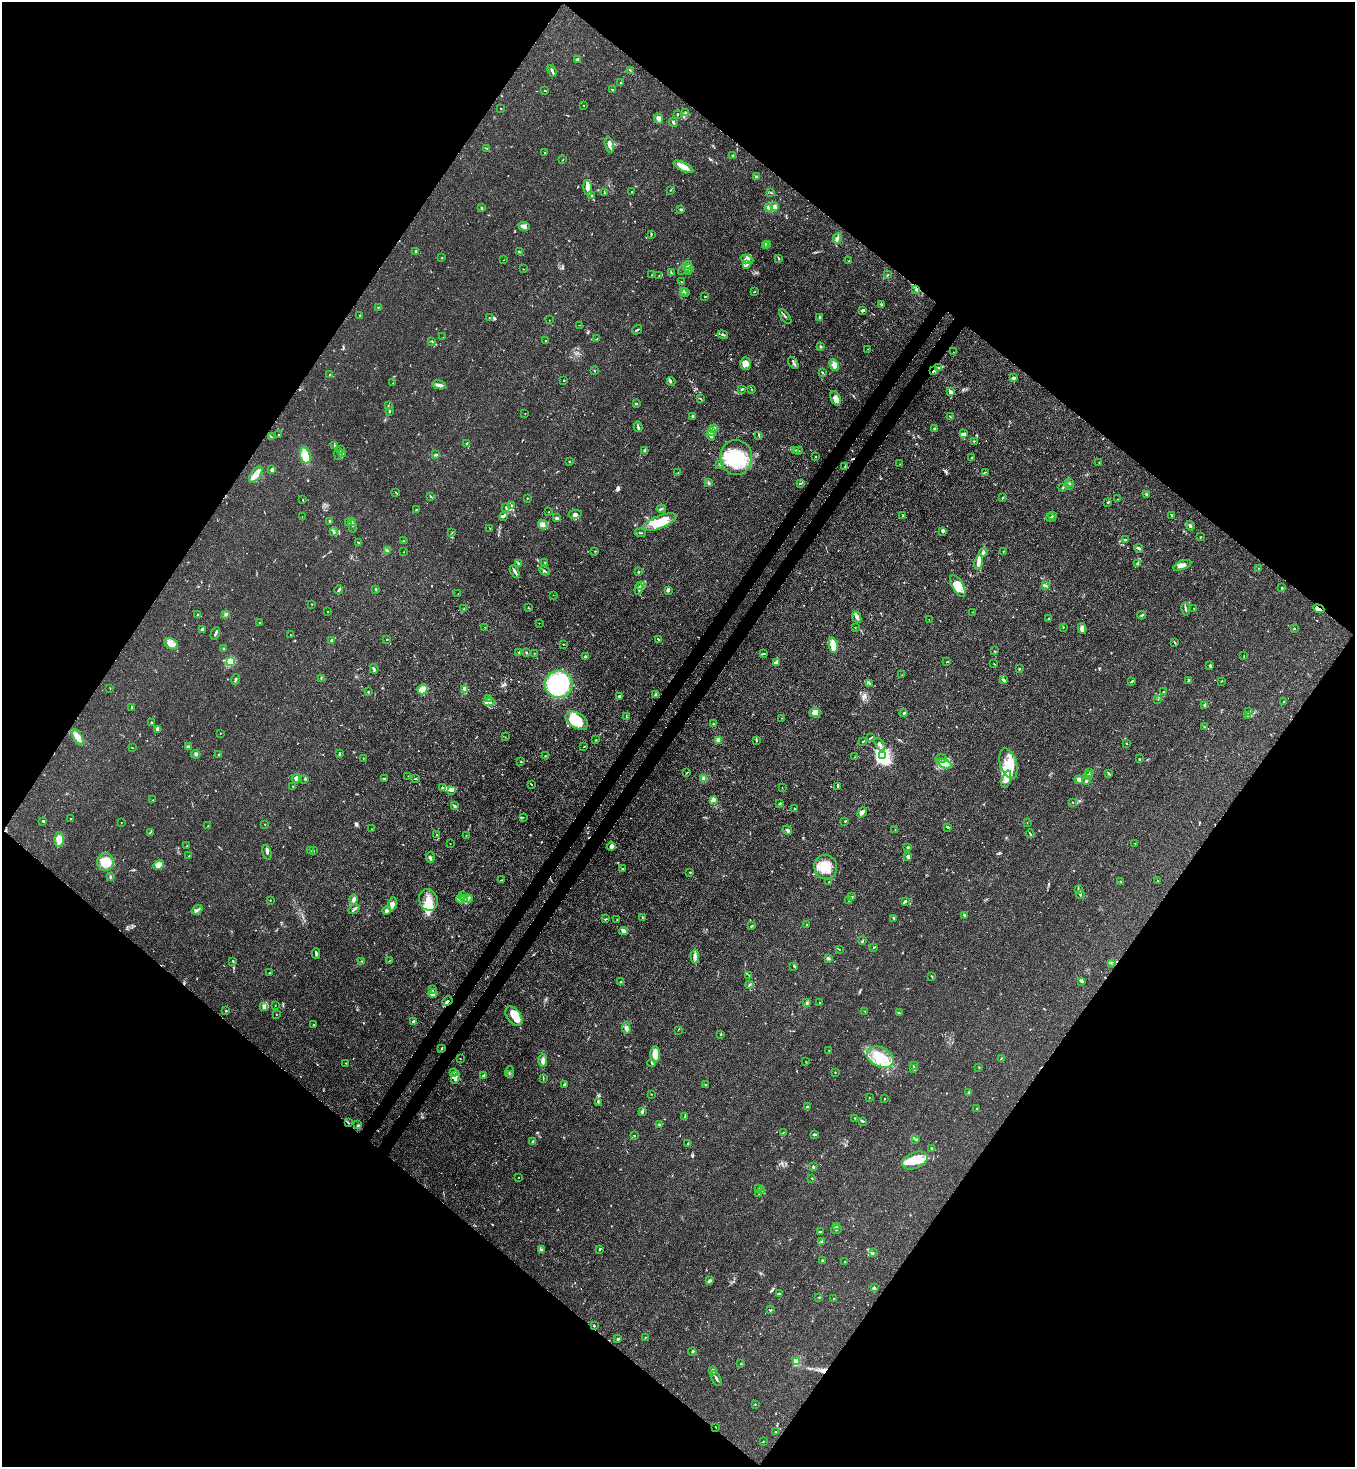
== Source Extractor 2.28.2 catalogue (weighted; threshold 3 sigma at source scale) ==
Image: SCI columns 364-5775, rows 60-5919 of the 6000 x 5978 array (HDU 1 of 3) = the unmasked area's bounding box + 8 px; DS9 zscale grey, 4 x 4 block average (1 PNG px = mean of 4 x 4 image px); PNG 1357 x 1469 px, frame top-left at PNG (2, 2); each listed source drawn as its Kron ellipse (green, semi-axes under 4 px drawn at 4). Shown black and unused: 51% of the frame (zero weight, under 3 of 4 exposures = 7% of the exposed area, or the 3 px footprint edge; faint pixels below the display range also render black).
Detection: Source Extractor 2.28.2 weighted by HDU 2 'WHT'. Background 0.02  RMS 0.0026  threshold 0.0118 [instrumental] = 3 sigma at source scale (4.5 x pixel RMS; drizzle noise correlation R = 1.50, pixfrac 1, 0.05/0.05 arcsec/px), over >= 5 px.
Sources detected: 753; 1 too faint to see at this stretch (4 x 4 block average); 7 inside a brighter object's white glare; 13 cosmic-ray / hot-pixel residue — neither listed nor drawn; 26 coinciding with a brighter row at this scale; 55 inside a brighter listed object's ellipse — not listed separately; of the other 651, all 500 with FLUX_AUTO >= 0.501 (the completeness limit of this list) listed and drawn (151 fainter detections not listed), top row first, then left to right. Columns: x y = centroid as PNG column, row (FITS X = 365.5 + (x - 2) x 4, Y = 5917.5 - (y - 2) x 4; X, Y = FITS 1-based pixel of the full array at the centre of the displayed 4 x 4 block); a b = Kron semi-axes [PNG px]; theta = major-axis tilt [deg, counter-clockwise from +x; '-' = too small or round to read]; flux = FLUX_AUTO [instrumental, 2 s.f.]
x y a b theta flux
577 60 2 2 - 13
630 70 2 2 - 0.6
552 71 6 2 -70 3.3
621 83 3 2 - 2
612 89 2 2 - 1.3
544 90 2 2 - 2.4
583 105 2 2 - 0.81
500 108 2 2 - 0.62
685 112 2 2 - 0.55
677 115 3 2 - 1.1
659 119 5 3 - 6.4
673 122 5 2 - 2.7
609 145 8 3 -75 7.9
486 148 3 2 - 1.5
544 152 2 2 - 0.62
732 155 2 2 - 0.59
563 160 2 2 - 0.7
683 167 11 4 -26 14
756 176 3 2 - 2.7
588 188 8 3 -81 6.7
670 190 2 2 - 0.69
604 192 3 2 - 0.97
631 192 2 2 - 0.63
771 192 3 2 - 1.4
591 195 3 2 - 1.6
774 207 2 2 - 47
481 208 3 2 - 2
769 208 2 2 - 27
681 209 2 2 - 9.5
524 226 5 4 - 6.8
651 234 2 2 - 1.1
837 238 5 2 - 3.4
767 244 2 2 - 2.1
766 246 2 2 - 0.67
415 251 2 2 - 1.5
519 252 3 2 - 1.5
442 258 2 2 - 0.76
779 258 2 2 - 0.78
747 259 6 4 -21 7.3
504 260 2 2 - 0.57
848 261 2 2 - 0.57
747 265 4 2 - 3.1
685 268 9 3 43 4.7
689 268 5 2 - 3.3
523 269 2 2 - 0.62
688 271 3 2 - 2
671 273 4 2 - 1.5
888 274 2 2 - 1.1
652 275 2 2 - 0.7
659 276 2 2 - 0.52
681 282 2 2 - 1
916 290 3 2 - 2
683 291 2 2 - 1.1
754 292 2 2 - 1.6
685 293 4 2 - 1
705 296 2 2 - 0.84
881 305 3 2 - 1.2
378 307 2 2 - 0.85
862 310 3 2 - 1.8
360 315 2 2 - 0.56
785 317 8 2 -53 2.7
820 317 2 2 - 4.1
489 318 2 2 - 0.7
549 320 2 2 - 0.64
579 325 2 2 - 0.55
637 330 5 2 - 2.2
723 335 5 2 - 2.4
443 337 2 2 - 0.56
597 339 3 2 - 0.94
432 341 4 2 - 1.1
546 341 2 2 - 0.89
820 347 3 2 - 1.9
868 349 2 2 - 0.56
953 352 2 2 - 0.51
793 363 7 2 -56 2.2
745 364 6 5 - 11
834 365 6 4 -64 7.3
938 368 3 2 - 1.7
594 371 2 2 - 0.83
934 371 4 2 - 2.4
823 373 3 2 - 1.2
330 375 2 2 - 0.61
1013 378 2 2 - 4.5
564 381 2 2 - 0.89
671 381 4 2 - 1.3
393 383 2 2 - 0.5
439 385 7 2 -12 7.1
742 389 3 2 - 1.5
751 389 2 2 - 0.55
950 392 4 2 - 6.1
700 398 2 2 - 0.94
836 398 7 4 -67 11
636 404 3 2 - 1.4
388 406 2 2 - 1.5
389 411 3 2 - 1.7
525 414 2 2 - 0.62
693 416 2 2 - 17
950 417 2 2 - 0.7
638 427 5 2 - 2.5
934 428 2 2 - 0.87
713 429 3 2 - 13
711 431 4 2 - 21
278 434 2 2 - 0.54
964 434 4 2 - 6.7
711 435 5 2 - 5.2
759 435 3 2 - 1.1
271 437 4 2 - 1.3
974 441 2 2 - 1.1
467 444 2 2 - 2.4
334 445 3 2 - 0.94
340 449 4 2 - 1.4
795 450 2 2 - 1
798 450 2 2 - 0.73
644 451 3 2 - 2.1
338 453 6 2 90 5.4
342 453 4 2 - 1.9
436 455 3 2 - 1.7
305 456 8 5 -74 28
815 456 2 2 - 1
736 457 18 16 -84 74
972 458 2 2 - 4.4
569 462 3 2 - 0.66
1099 463 2 2 - 0.66
720 464 3 2 - 1.6
900 464 2 2 - 0.52
845 466 3 2 - 0.9
272 470 4 3 - 2.4
678 472 2 2 - 0.52
985 472 2 2 - 0.53
256 474 9 4 53 15
708 482 2 2 - 1.3
1069 482 4 2 - 1.9
801 483 3 2 - 1.4
1070 485 3 2 - 2.4
1063 488 2 2 - 0.83
395 492 3 2 - 0.7
1147 495 4 2 - 1.7
430 496 2 2 - 0.96
1003 497 3 2 - 1.1
527 498 2 2 - 1.1
1117 499 2 2 - 0.53
303 500 2 2 - 0.71
1108 502 2 2 - 1.7
511 506 2 2 - 0.87
506 507 2 2 - 0.84
661 509 5 2 - 1.8
416 510 2 2 - 0.87
549 512 2 2 - 0.55
575 514 7 4 10 4.6
903 515 3 2 - 1
1052 515 2 2 - 0.69
1172 515 3 2 - 1.7
302 516 2 2 - 0.66
503 516 4 3 - 2.3
557 518 3 2 - 2.3
1051 518 5 2 - 1.9
329 521 2 2 - 3.6
351 521 4 2 - 3.7
659 522 18 6 22 27
348 523 2 2 - 1.1
543 524 5 2 - 3.7
353 526 7 2 -80 1.8
1190 526 5 2 - 2.4
490 529 2 2 - 0.53
943 531 3 2 - 4.4
333 532 3 2 - 1.5
452 532 2 2 - 0.87
641 533 5 2 - 1.6
1200 537 2 2 - 0.82
1125 540 2 2 - 5.1
403 541 2 2 - 0.94
359 543 3 2 - 1.1
1139 548 4 2 - 3.6
387 551 3 2 - 1.5
595 551 2 2 - 0.66
1003 551 2 2 - 0.72
404 552 2 2 - 0.51
983 552 4 2 - 2.8
979 562 7 3 81 12
519 563 4 2 - 1.9
545 563 2 2 - 0.6
1138 563 3 2 - 2.6
1182 565 9 3 19 8.4
1258 568 2 2 - 0.64
515 571 7 3 -63 4.3
545 571 5 2 - 1.9
638 572 2 2 - 1
641 585 3 2 - 2.3
958 586 12 5 -60 20
1045 586 3 2 - 1.4
1282 588 2 2 - 1.6
376 589 2 2 - 2.2
639 589 6 2 70 2.2
339 590 4 2 - 2.6
668 591 3 2 - 1.7
458 594 2 2 - 0.55
553 595 2 2 - 0.68
311 604 3 2 - 0.66
528 608 2 2 - 0.81
1194 608 3 2 - 0.65
464 609 2 2 - 0.74
1186 609 7 2 -80 3.1
1319 609 6 4 -26 6.3
328 611 2 2 - 0.59
972 612 2 2 - 0.51
226 614 3 3 - 2.2
198 615 3 2 - 1.6
1142 615 4 2 - 1.7
857 617 6 4 -66 5.6
1049 618 2 2 - 0.75
929 619 2 2 - 0.5
260 623 3 2 - 0.83
539 623 2 2 - 0.86
485 627 2 2 - 0.57
1063 627 2 2 - 0.84
855 628 2 2 - 0.61
1082 628 5 2 - 7.8
202 629 3 2 - 1.9
1294 629 2 2 - 1.2
215 633 6 2 65 2.9
290 635 2 2 - 0.56
387 639 2 2 - 0.63
658 639 3 2 - 2
332 640 3 2 - 2.5
1175 643 3 2 - 1
171 644 7 5 -30 13
563 644 2 2 - 1.8
833 645 7 4 -82 19
224 649 2 2 - 1.1
995 651 2 2 - 0.7
519 652 2 2 - 1.1
526 653 3 2 - 1.2
534 653 2 2 - 0.52
764 654 2 2 - 0.77
1244 656 2 2 - 0.79
585 657 3 2 - 1.1
230 662 4 4 - 34
776 662 3 2 - 7
947 662 2 2 - 0.83
994 664 2 2 - 0.54
1210 666 4 2 - 2.7
374 669 4 2 - 2.5
1019 669 2 2 - 2.1
902 675 2 2 - 0.54
321 678 2 2 - 0.93
236 680 5 2 - 1.9
1004 680 4 3 - 2.3
1189 680 3 2 - 2.1
1222 681 2 2 - 0.6
1131 682 3 2 - 1.2
869 683 2 2 - 0.68
559 684 14 13 - 230
110 688 2 2 - 0.6
423 689 5 4 - 13
464 689 2 2 - 1.6
368 692 2 2 - 1.5
1163 692 2 2 - 0.63
656 694 3 2 - 2.2
619 696 4 2 - 2.3
488 698 2 2 - 0.82
1158 699 2 2 - 0.69
489 702 5 2 - 3.7
1284 702 2 2 - 0.87
1204 705 2 2 - 8.3
131 707 4 2 - 1.7
1249 712 2 2 - 0.79
815 713 5 4 - 8.4
904 713 4 2 - 3.5
1248 716 3 2 - 2.3
626 717 3 2 - 1
781 718 2 2 - 0.77
577 721 12 7 -32 34
151 723 2 2 - 1.6
713 724 2 2 - 0.85
1204 727 2 2 - 0.73
157 729 3 2 - 7.9
220 733 2 2 - 0.51
78 737 9 4 -63 12
505 737 2 2 - 0.57
870 738 2 2 - 1
596 740 3 2 - 0.85
718 740 4 3 - 4.9
756 741 2 2 - 1.8
863 741 3 2 - 1.2
1126 743 2 2 - 0.93
880 744 7 3 -53 5.3
584 746 2 2 - 0.8
188 747 3 3 - 2.1
132 748 2 2 - 0.83
196 754 4 3 - 4.1
339 754 3 2 - 2.9
219 755 2 2 - 1.5
545 756 2 2 - 1.2
883 756 3 2 - 480
855 757 2 2 - 0.71
363 758 2 2 - 0.66
941 758 5 2 - 2.9
1139 759 2 2 - 0.85
521 761 2 2 - 1
944 764 7 4 -23 15
1008 764 15 8 -72 29
687 773 3 2 - 1
1089 773 2 2 - 1.3
1108 773 4 2 - 1.8
1088 775 4 2 - 3.7
408 776 2 2 - 0.6
296 778 4 2 - 6.5
704 778 4 3 - 3.6
305 779 3 2 - 1.1
384 779 2 2 - 3.4
415 779 3 2 - 1.2
1006 779 9 4 72 10
1079 779 3 2 - 9.4
1086 781 3 2 - 3.3
531 784 3 2 - 1.1
292 786 3 2 - 0.57
838 786 4 2 - 1.4
442 787 3 2 - 1.1
782 788 2 2 - 0.65
451 790 4 2 - 1.9
153 800 2 2 - 0.5
714 801 2 2 - 1.1
1073 802 2 2 - 0.81
780 804 3 2 - 1.3
455 806 3 2 - 1.4
795 809 3 2 - 1.6
862 812 5 3 - 4.5
523 817 2 2 - 0.54
70 819 2 2 - 0.86
43 821 3 2 - 1.3
845 821 2 2 - 0.85
121 823 2 2 - 0.53
1027 823 2 2 - 0.62
265 824 2 2 - 0.66
208 826 2 2 - 1.8
947 827 3 2 - 2.4
371 829 2 2 - 0.62
787 830 5 3 - 2.9
895 830 2 2 - 0.55
150 832 3 2 - 1.3
1030 834 4 2 - 1.3
437 835 2 2 - 2.8
466 835 2 2 - 0.55
59 839 7 5 -89 14
450 843 2 2 - 0.69
1135 843 2 2 - 0.69
187 846 2 2 - 0.56
611 846 4 3 - 5.5
908 847 3 2 - 2.4
310 851 2 2 - 0.8
314 851 2 2 - 0.75
267 852 8 2 -76 3.4
189 856 2 2 - 0.53
908 856 3 2 - 5.3
430 857 6 3 -88 3.4
105 862 9 8 - 29
159 865 5 4 - 8.9
826 867 12 11 - 31
623 869 4 2 - 1.6
690 872 2 2 - 1.3
110 877 3 2 - 1.7
501 880 2 2 - 0.7
1158 881 2 2 - 0.52
829 882 2 2 - 0.95
1121 882 3 2 - 1.8
1078 889 2 2 - 0.67
463 895 3 3 - 2.4
1080 895 4 2 - 2.1
852 897 2 2 - 1.3
353 899 5 3 - 4.4
460 899 4 4 - 7.5
465 899 3 2 - 2.1
468 899 4 2 - 2.3
270 900 2 2 - 0.9
428 900 11 9 -70 19
849 901 2 2 - 1.1
905 901 2 2 - 4.6
392 904 7 4 77 6.9
354 909 6 2 35 2.9
197 910 6 2 34 3.9
386 910 4 3 - 2.6
964 915 3 2 - 1.1
642 917 2 2 - 0.63
894 918 2 2 - 15
606 919 3 2 - 1.3
617 920 2 2 - 0.52
807 925 2 2 - 1.1
752 926 4 2 - 1.4
623 931 4 3 - 3.8
863 941 2 2 - 0.54
874 947 2 2 - 1.3
840 950 2 2 - 0.57
316 953 5 2 - 2.5
695 956 7 3 -88 5.3
828 958 4 2 - 2.1
390 960 2 2 - 0.55
233 961 3 2 - 1.5
361 961 2 2 - 0.64
1111 963 2 2 - 0.82
794 966 4 2 - 1.4
270 973 3 2 - 0.91
749 975 2 2 - 0.55
931 976 3 2 - 1
1082 981 3 2 - 1.3
620 982 3 2 - 1.5
749 985 3 2 - 1.2
432 990 2 2 - 1.5
433 993 4 3 - 3.8
448 1001 5 2 - 2.7
807 1003 3 2 - 2
820 1003 2 2 - 3.1
275 1005 2 2 - 0.53
264 1007 4 3 - 3.6
226 1011 2 2 - 0.58
865 1011 2 2 - 0.63
899 1013 3 2 - 1.1
276 1014 2 2 - 0.55
514 1016 11 6 -53 26
413 1022 3 2 - 3.9
313 1024 2 2 - 1.2
626 1028 6 4 -86 4.5
678 1030 2 2 - 0.54
721 1034 3 2 - 1.4
442 1049 2 2 - 1.1
829 1051 2 2 - 0.58
655 1054 8 5 89 16
880 1057 14 9 -27 44
460 1059 2 2 - 0.53
1001 1059 3 2 - 1.1
543 1060 7 3 88 6.6
806 1062 2 2 - 0.57
346 1063 2 2 - 0.7
652 1063 4 2 - 2.1
913 1065 2 2 - 0.65
979 1067 2 2 - 0.69
914 1068 3 2 - 1.6
509 1071 5 2 - 1.7
454 1072 4 2 - 1.5
835 1072 2 2 - 0.58
484 1075 3 2 - 1.9
510 1075 2 2 - 0.51
455 1077 6 3 78 6
543 1078 3 2 - 0.93
565 1085 4 2 - 1.6
706 1085 2 2 - 0.74
969 1093 4 2 - 2.5
651 1094 2 2 - 0.5
870 1097 2 2 - 0.75
885 1098 2 2 - 0.5
598 1102 2 2 - 0.53
808 1107 3 2 - 3.6
976 1108 2 2 - 0.62
642 1112 3 2 - 2.6
685 1117 3 2 - 1.5
855 1118 2 2 - 2
863 1121 3 2 - 1.5
348 1123 3 2 - 1.3
659 1124 2 2 - 0.53
358 1125 3 2 - 1.4
783 1132 3 2 - 1
814 1134 4 2 - 2.5
635 1136 2 2 - 0.77
916 1139 4 2 - 2.8
532 1142 3 2 - 1.2
688 1144 3 2 - 1.2
932 1148 4 2 - 1.4
915 1160 13 8 23 29
813 1167 3 2 - 2.1
518 1177 2 2 - 0.63
812 1178 3 2 - 0.88
758 1188 2 2 - 0.71
762 1190 3 2 - 0.88
758 1193 3 2 - 0.89
836 1226 3 2 - 2.1
837 1229 5 2 - 2.4
820 1231 3 2 - 0.99
822 1241 2 2 - 5.9
600 1249 2 2 - 2.6
542 1250 3 2 - 1.4
873 1253 2 2 - 0.8
823 1260 3 2 - 2.3
845 1262 2 2 - 1.3
710 1281 4 2 - 3
874 1287 3 2 - 2.3
779 1293 3 2 - 1.5
819 1297 2 2 - 0.56
834 1299 2 2 - 0.67
771 1310 3 2 - 1.1
594 1326 2 2 - 1.2
645 1337 2 2 - 0.86
618 1339 2 2 - 2.9
692 1352 4 2 - 1.5
797 1362 2 2 - 65
741 1364 2 2 - 0.84
713 1371 2 2 - 6.6
716 1378 8 2 -63 3.8
755 1404 2 2 - 0.79
716 1427 2 2 - 0.57
775 1432 2 2 - 0.78
763 1441 3 2 - 0.99
Overlapping masked pixels (flux is a lower limit): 5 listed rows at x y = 916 290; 934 371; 1319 609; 448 1001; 348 1123
Diffuse or blended objects may show on this block-average render without a row.